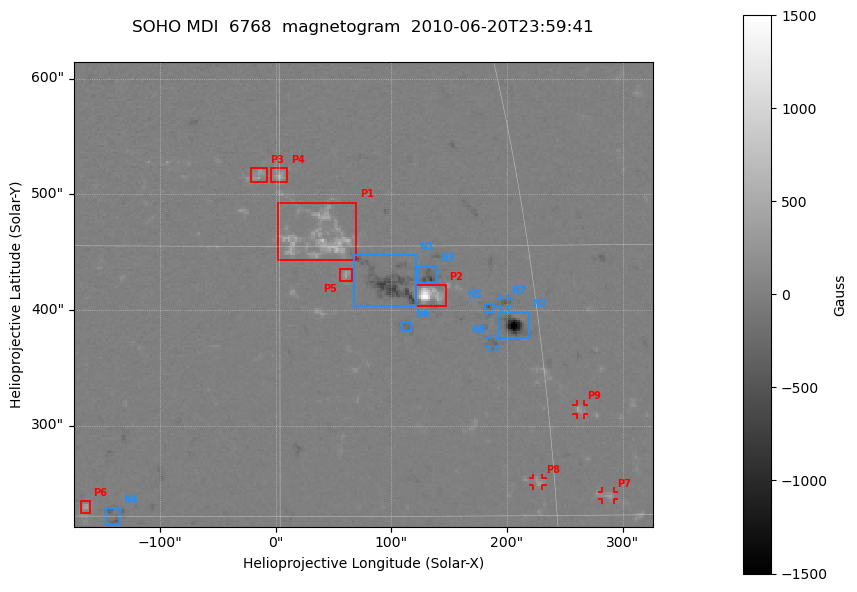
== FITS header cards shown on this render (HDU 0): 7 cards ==
TELESCOP= 'SOHO    '
DETECTOR= 'MDI     '
WAVELNTH=                 6768
DATE-OBS= '2010-06-20T23:59:41'
CTYPE1  = 'HPLN-TAN'
CTYPE2  = 'HPLT-TAN'
BUNIT   = 'Gauss   '

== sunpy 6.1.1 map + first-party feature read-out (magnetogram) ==
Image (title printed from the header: SOHO MDI  6768  magnetogram  2010-06-20T23:59:41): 252 x 202 px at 1.99 arcsec/px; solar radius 954 arcsec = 480 px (partial field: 6.9% of the solar disc is inside the frame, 98% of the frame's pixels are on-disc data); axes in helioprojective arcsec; data unit Gauss (BUNIT, on the colour bar)
Orientation: file roll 180 deg (from PC/CROTA): ROTATED to solar-north-up (sunpy Map.rotate, bilinear) for analysis and display; everything below refers to the rotated frame; the empty margins the rotation leaves inside the frame are drawn grey
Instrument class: MAGNETOGRAM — CONTENT/DPC_OBSR says magnetogram
Display: grey scale clipped to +-1500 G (the 99.5th-percentile rule alone would give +-367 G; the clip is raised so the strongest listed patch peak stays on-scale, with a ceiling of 1500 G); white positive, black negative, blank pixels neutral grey
Flux patches: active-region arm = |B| over 5 px >= 100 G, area >= 9 px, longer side >= 3 px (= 6 arcsec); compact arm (3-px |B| >= 300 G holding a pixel >= 400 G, >= 4 px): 4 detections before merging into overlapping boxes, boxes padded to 3 px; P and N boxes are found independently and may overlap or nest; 9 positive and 8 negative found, all listed = drawn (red P1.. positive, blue N1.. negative; 5 of them under ~7 arcsec drawn as corner ticks so the feature stays visible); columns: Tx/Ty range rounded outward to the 5 arcsec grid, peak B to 10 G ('>+1500(sat)' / '<-1500(sat)' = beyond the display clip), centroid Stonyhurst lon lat
Positive patches:
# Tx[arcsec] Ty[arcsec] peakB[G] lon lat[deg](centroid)
P1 0..70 440..495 +840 +2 +30
P2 120..150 400..425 +1500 +9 +27
P3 -25..-5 510..525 +490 -1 +34
P4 -5..10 510..525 +570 +0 +34
P5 55..65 425..435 +490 +4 +28
P6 -170..-160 225..235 +410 -10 +15
P7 280..295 235..245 +360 +18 +16
P8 220..230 245..255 +360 +14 +17
P9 260..270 310..320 +470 +17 +21
Negative patches:
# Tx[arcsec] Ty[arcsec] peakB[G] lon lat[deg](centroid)
N1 65..125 400..450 -740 +6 +28
N2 190..220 375..400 <-1500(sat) +13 +25
N3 120..140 420..440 -820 +9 +28
N4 -150..-135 215..230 -420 -9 +15
N5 180..190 395..405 -470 +12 +26
N6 110..120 380..390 -320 +7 +25
N7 195..200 400..410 -370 +13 +27
N8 185..190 365..375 -350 +12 +24
Bipolar pairs (each listed P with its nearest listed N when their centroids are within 0.25 R_sun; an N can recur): P1-N1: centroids ~75 arcsec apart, P1 is north-east of N1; P2-N3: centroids ~25 arcsec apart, P2 is south of N3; P3-N1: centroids ~150 arcsec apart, P3 is north-east of N1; P4-N1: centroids ~125 arcsec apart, P4 is north-east of N1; P5-N1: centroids ~50 arcsec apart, P5 is east of N1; P6-N4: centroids ~25 arcsec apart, P6 is east of N4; P7-N8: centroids ~175 arcsec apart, P7 is south-west of N8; P8-N8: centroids ~125 arcsec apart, P8 is south of N8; P9-N2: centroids ~100 arcsec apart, P9 is south-west of N2